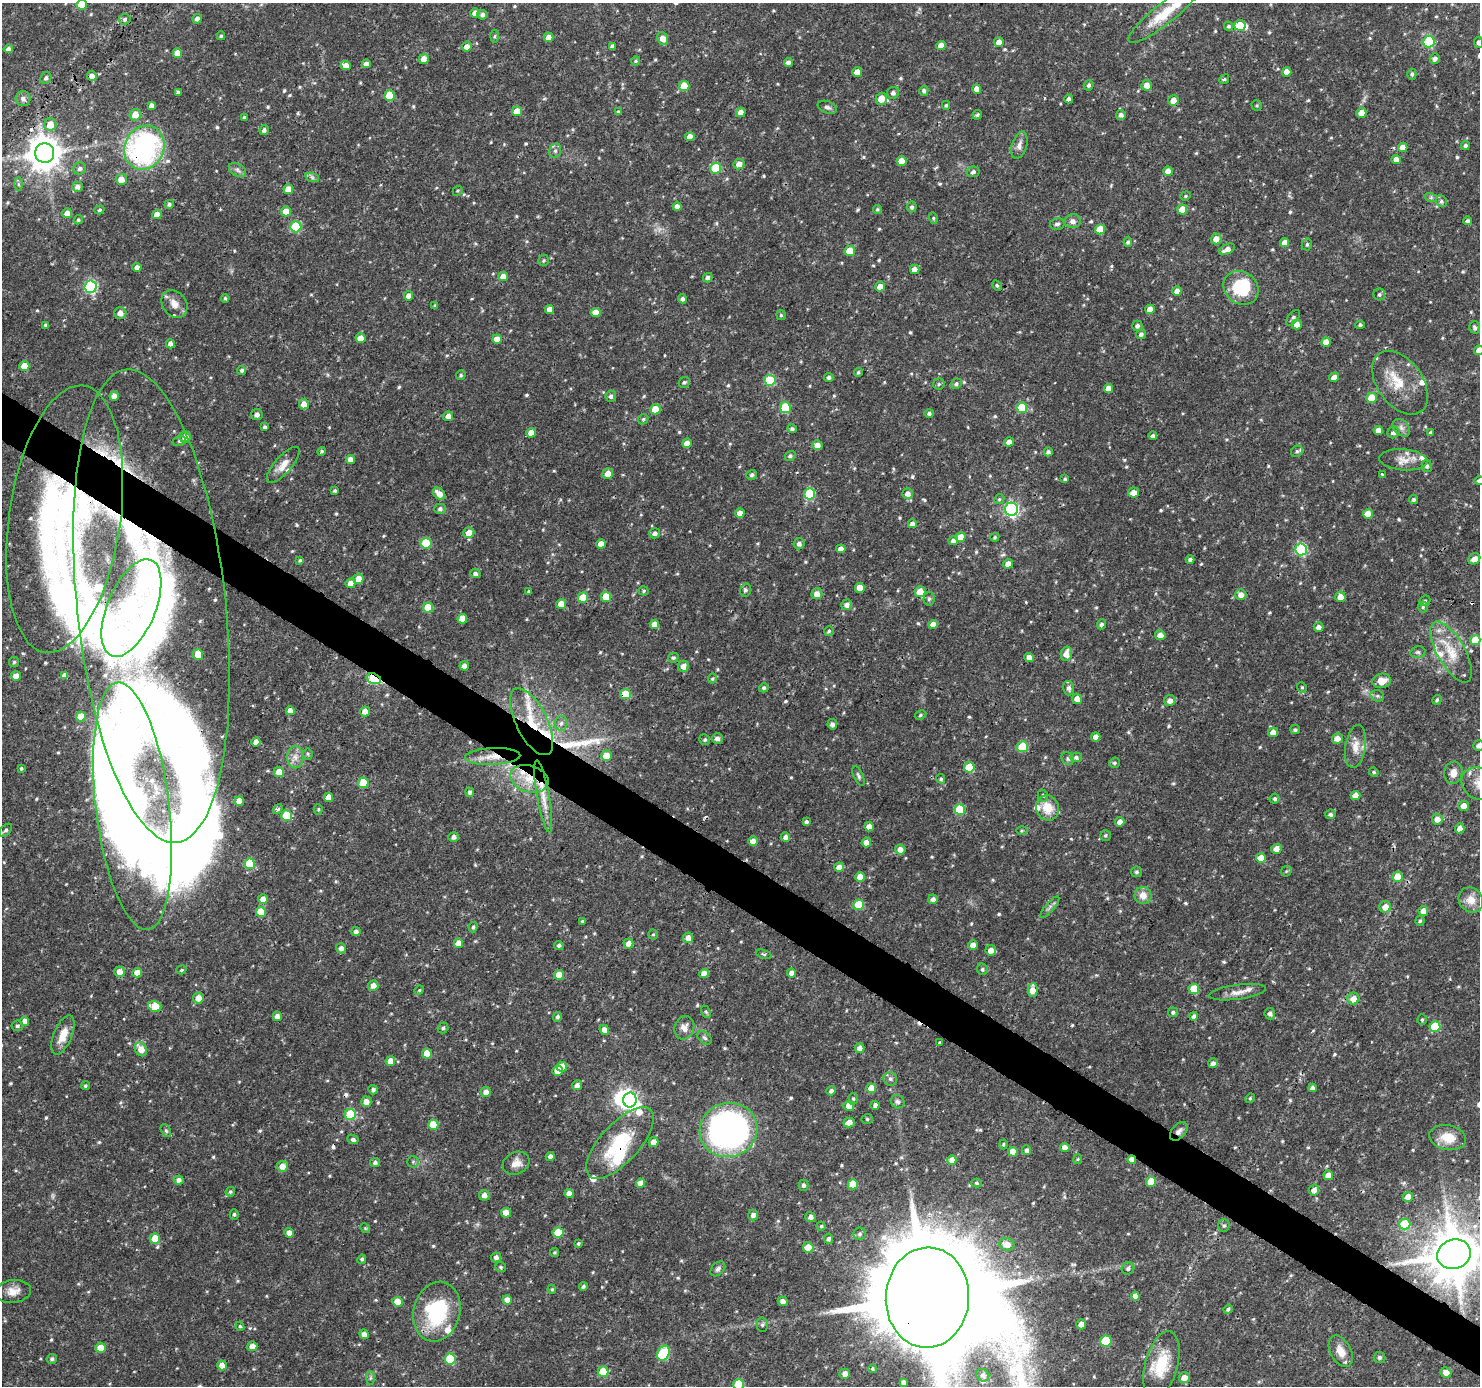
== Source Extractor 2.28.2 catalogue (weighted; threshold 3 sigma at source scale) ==
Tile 6 of 4 x 4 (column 2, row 2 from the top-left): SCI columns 1483-2960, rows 2958-4341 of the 5923 x 5981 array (HDU 1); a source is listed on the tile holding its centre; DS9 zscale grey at full resolution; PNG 1482 x 1388 px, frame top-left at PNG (2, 3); each listed source drawn as its Kron ellipse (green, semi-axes under 4 px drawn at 4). Shown black and unused: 4% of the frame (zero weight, under 3 of 4 exposures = <1% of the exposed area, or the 3 px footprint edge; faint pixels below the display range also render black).
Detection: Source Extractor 2.28.2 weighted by HDU 2 'WHT'; one run over the whole footprint, this tile lists its part. Background 0.0337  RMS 0.0023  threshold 0.0102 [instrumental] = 3 sigma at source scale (4.5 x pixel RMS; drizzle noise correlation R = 1.50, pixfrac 1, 0.0396/0.0396 arcsec/px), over >= 5 px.
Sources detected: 664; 1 too faint to see at this stretch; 4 inside a brighter object's white glare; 8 cosmic-ray / hot-pixel residue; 1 long thin detection or spike segment (spike, bleed or trail) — neither listed nor drawn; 26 inside a brighter listed object's ellipse — not listed separately; of the other 624, all 500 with FLUX_AUTO >= 0.301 (the completeness limit of this list) listed and drawn (124 fainter detections not listed), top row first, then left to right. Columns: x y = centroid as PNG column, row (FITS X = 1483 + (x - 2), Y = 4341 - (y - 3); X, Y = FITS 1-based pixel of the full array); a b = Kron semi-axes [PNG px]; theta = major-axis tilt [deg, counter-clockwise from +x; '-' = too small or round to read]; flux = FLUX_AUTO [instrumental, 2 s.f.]
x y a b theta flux
82 5 5 5 - 6.2
475 13 5 4 - 1.6
1165 13 45 10 38 7.3
482 15 5 5 - 0.71
125 19 6 5 - 0.56
197 19 5 4 - 0.86
1240 25 6 5 - 4.4
1228 26 4 4 - 0.41
221 36 4 4 - 0.35
495 36 6 4 87 0.34
549 37 5 4 - 1.6
663 38 6 5 - 2.2
999 42 5 5 - 1.8
1429 42 6 5 - 18
1478 42 5 4 - 0.78
612 46 4 4 - 0.71
941 46 5 4 - 2.3
467 47 5 5 - 1.6
8 49 5 4 - 0.88
177 53 5 5 - 2.2
1435 58 5 5 - 0.8
424 59 5 5 - 1.7
636 61 4 4 - 0.32
788 63 4 4 - 0.73
366 64 4 4 - 1.3
346 65 5 4 - 1.8
857 72 5 4 - 2.8
1287 72 4 4 - 1.6
1412 74 5 4 - 0.51
92 76 5 4 - 1.9
46 78 6 5 - 0.56
1224 79 5 4 - 0.34
1089 85 5 5 - 0.54
1147 85 5 5 - 1.8
684 86 5 5 - 5.3
977 89 4 4 - 1.8
924 91 5 4 - 0.58
178 92 4 3 - 0.54
893 93 6 6 - 0.73
389 95 5 5 - 6.6
23 99 7 7 - 1
881 99 6 5 - 2.8
1069 99 4 4 - 0.82
1173 100 5 5 - 2
151 105 4 4 - 0.95
946 105 4 4 - 0.31
1257 105 5 5 - 0.32
827 107 10 6 -21 0.78
517 111 5 5 - 3.6
618 112 4 4 - 0.36
741 112 5 4 - 1.7
1361 113 5 5 - 2.3
135 115 6 5 - 2.7
977 115 5 4 - 0.39
1121 115 5 5 - 0.78
244 118 3 3 - 0.46
50 125 6 6 - 2.8
264 130 5 4 - 0.74
690 137 4 4 - 1.7
1019 145 14 7 73 1.2
1465 146 4 4 - 0.58
1403 147 4 4 - 1.8
144 148 22 19 63 47
555 151 7 6 - 0.67
45 153 10 9 - 460
1396 160 4 4 - 1.8
902 161 5 5 - 2.9
739 164 5 5 - 2
80 168 6 6 - 0.65
716 168 5 5 - 9.2
237 170 9 6 -28 0.78
1168 171 4 4 - 2
973 172 6 5 - 0.61
312 177 7 4 -19 0.55
121 179 5 5 - 2.1
18 184 7 4 -89 0.46
77 187 5 5 - 0.93
288 189 5 5 - 2.5
458 191 5 4 - 0.3
1186 196 5 4 - 0.3
1431 198 6 4 -18 0.39
1441 201 6 5 - 0.52
169 204 5 4 - 0.53
677 206 4 4 - 1.1
912 207 5 5 - 0.52
877 209 4 4 - 0.35
99 210 5 4 - 0.38
1182 210 5 5 - 4.1
286 211 5 5 - 2.5
67 213 5 5 - 1.5
157 214 5 4 - 2.2
933 218 6 4 -74 0.32
78 220 5 4 - 0.38
1073 221 8 7 - 1.1
1467 221 4 4 - 0.59
1057 224 7 6 - 0.66
296 227 5 5 - 14
1100 229 5 5 - 4.1
1216 239 5 5 - 1.9
1128 242 5 4 - 0.44
1285 242 4 4 - 1.8
1307 244 6 5 - 0.45
1227 249 8 5 27 1.4
850 251 5 5 - 5
544 260 5 5 - 0.38
137 267 4 4 - 1.4
915 269 5 4 - 1.7
503 276 5 4 - 1.8
708 278 5 4 - 0.68
997 285 6 4 -62 0.38
91 287 6 6 - 29
880 287 5 5 - 1.7
1241 288 18 16 -38 9.6
1177 291 5 4 - 1.7
1379 294 6 6 - 0.49
409 296 4 4 - 1.8
225 298 4 3 - 0.33
682 299 4 4 - 0.68
174 304 15 12 -52 2.1
435 306 4 4 - 0.48
550 309 4 4 - 1.8
1150 309 5 4 - 2
596 312 5 4 - 2.4
120 313 6 5 - 1.6
781 315 5 5 - 0.31
1293 318 9 5 51 0.57
1297 324 5 5 - 1.8
46 325 4 4 - 0.67
1360 325 4 4 - 0.38
1137 326 5 5 - 0.65
1475 327 6 5 - 0.54
1141 334 5 5 - 0.72
361 338 5 5 - 2.1
497 339 5 4 - 3
1326 342 5 4 - 2.8
170 344 4 4 - 1.2
1479 350 5 4 - 1.8
24 366 5 5 - 3.6
242 370 4 4 - 0.54
858 372 4 3 - 0.36
461 375 5 4 - 0.39
829 377 4 4 - 0.64
1334 377 5 4 - 1.6
770 380 5 5 - 12
684 382 6 5 - 0.45
1400 383 36 22 -54 6.6
939 384 5 5 - 0.43
956 384 6 5 - 0.52
1108 389 4 4 - 2.1
114 396 4 4 - 1.7
611 396 5 5 - 0.66
1372 398 5 5 - 5.1
304 404 5 5 - 1.9
785 407 5 5 - 12
1022 408 5 5 - 9.8
655 409 5 5 - 4
929 413 4 4 - 0.51
257 415 6 5 - 0.8
448 416 5 4 - 1.7
643 419 6 4 46 0.32
265 427 3 3 - 0.39
1401 428 10 7 -46 0.97
792 429 5 4 - 0.49
1378 430 4 4 - 1.9
1393 432 6 5 - 0.71
531 433 5 4 - 2
1431 433 4 3 - 0.51
1153 436 4 4 - 0.67
185 437 5 5 - 2
179 441 6 5 - 0.4
1009 442 5 4 - 1.5
687 443 5 5 - 1.6
817 445 5 5 - 1.7
322 451 4 4 - 0.35
1297 451 6 5 - 0.44
1048 452 4 4 - 0.59
790 456 5 4 - 0.54
351 459 4 4 - 1.5
1403 460 24 10 -5 2.7
283 465 23 8 49 2.3
1427 466 6 5 - 0.49
608 474 5 5 - 2.2
1382 474 3 2 - 0.69
752 475 5 5 - 0.51
1065 479 4 4 - 0.32
1479 481 5 4 - 0.59
335 491 3 3 - 0.32
1133 492 5 5 - 1.9
439 494 7 5 -42 2.1
810 494 5 5 - 15
908 494 5 5 - 1.3
999 499 5 4 - 0.33
1414 500 4 4 - 0.46
440 509 6 5 - 0.69
1011 509 6 6 - 44
740 513 4 4 - 1.7
1368 514 5 5 - 2.4
65 519 135 56 82 95
912 524 4 4 - 1
469 533 5 5 - 2
655 533 5 5 - 0.79
960 537 5 5 - 2.4
995 537 4 4 - 0.33
953 541 5 4 - 0.78
426 543 5 5 - 8.3
601 544 5 4 - 2.2
799 544 6 5 - 0.8
841 549 4 4 - 1.7
1301 549 6 6 - 21
1190 559 4 4 - 0.53
1474 559 6 5 - 1.4
300 560 4 3 - 0.32
1008 564 5 4 - 1.9
475 574 5 4 - 0.6
358 579 5 5 - 2.2
351 583 5 4 - 1.8
860 588 5 5 - 2.7
745 590 6 5 - 0.54
529 591 4 3 - 0.38
644 591 5 4 - 0.34
920 592 5 5 - 3.6
817 594 5 5 - 1.7
1241 595 5 5 - 1.6
606 597 5 5 - 5.3
1340 597 5 5 - 2.2
583 598 5 5 - 5
929 599 7 5 86 0.49
1425 601 6 5 - 0.36
561 604 5 5 - 3.3
847 605 6 5 - 1
151 606 238 74 -84 120
428 607 5 5 - 6
1423 607 5 5 - 0.38
131 608 52 24 67 15
462 619 5 5 - 3.7
654 624 4 4 - 2.1
933 624 5 4 - 1.9
1101 624 5 4 - 0.56
1319 627 5 4 - 1
829 631 5 5 - 0.34
1160 635 5 5 - 1.7
1475 640 5 5 - 5
1418 652 7 5 11 0.57
1451 652 34 14 -61 6.6
198 654 5 5 - 4.5
1066 654 7 5 76 2.1
1029 657 5 4 - 1.8
673 658 5 4 - 0.41
14 662 5 5 - 0.37
464 666 5 4 - 0.96
683 666 5 5 - 1.5
65 675 4 4 - 1
16 676 5 5 - 1.9
374 679 7 5 -19 9.9
712 679 5 4 - 0.3
1382 681 9 7 11 2.6
1302 687 5 4 - 0.31
764 688 4 4 - 0.43
1069 688 7 5 -76 0.81
625 694 5 5 - 5.4
1377 696 7 5 -20 0.5
1077 699 5 5 - 1.7
1437 700 5 4 - 0.37
1170 701 6 5 - 1.4
290 711 4 4 - 1.6
365 711 5 5 - 1.8
920 715 6 4 29 0.34
81 717 5 5 - 4.9
532 722 36 15 -63 9
561 723 7 6 - 0.72
832 724 5 4 - 0.82
1295 730 5 4 - 0.45
1273 732 5 5 - 2
1096 737 4 4 - 1.7
717 738 5 5 - 1.1
1337 739 5 5 - 1.9
705 740 5 5 - 0.4
256 742 4 4 - 1.8
1479 745 5 5 - 0.84
1355 746 22 10 82 2.7
1022 747 5 5 - 7.4
308 754 5 5 - 0.36
493 756 27 8 2 3.7
606 756 5 5 - 3.4
295 757 11 8 -89 1.4
1076 757 5 5 - 0.52
1067 759 7 5 -54 0.47
1114 763 5 5 - 0.38
969 767 5 5 - 7.3
21 768 4 4 - 0.36
279 772 5 5 - 2
1374 772 5 4 - 0.32
1453 773 11 9 77 1.8
858 776 10 4 -65 0.51
529 779 19 13 -16 5.3
941 779 5 4 - 0.44
363 783 5 5 - 6.3
1479 784 18 15 -34 3.3
470 792 4 4 - 0.56
1043 796 6 5 - 0.41
1355 796 5 4 - 2.3
328 797 4 4 - 1.9
543 797 37 6 -80 3.4
1275 799 5 5 - 0.55
239 801 5 4 - 2.3
132 806 124 37 -83 460
1464 806 5 5 - 2
1047 808 13 11 -67 4.1
278 809 5 4 - 0.7
318 809 5 4 - 0.33
960 809 5 5 - 9.4
1330 814 5 5 - 0.63
287 815 5 5 - 8.7
1437 819 5 5 - 1.9
806 822 4 4 - 0.55
1120 822 4 4 - 1.8
869 827 5 4 - 2.3
1460 828 5 5 - 1.6
5 830 8 5 44 0.52
1022 831 6 4 1 0.32
1105 835 5 5 - 0.36
454 837 5 5 - 0.9
785 837 5 4 - 0.9
753 841 5 5 - 1.8
866 842 5 4 - 1.8
900 849 5 5 - 1.7
1276 849 5 5 - 1.8
1261 858 5 5 - 4.1
250 864 5 5 - 9.4
839 867 5 4 - 1.9
1286 871 6 5 - 0.32
1136 872 5 5 - 0.44
860 877 5 5 - 2.5
1398 877 5 5 - 5.1
1143 895 8 8 - 2.1
263 899 5 5 - 1.6
933 899 5 4 - 1
1471 900 13 11 -50 2.6
859 905 5 5 - 9.1
1050 907 14 2 49 0.52
1385 907 6 6 - 1.9
1423 911 5 5 - 1.6
261 912 5 5 - 6.1
583 921 4 3 - 0.32
1420 921 5 4 - 0.4
473 927 5 4 - 0.42
356 931 4 4 - 0.78
653 934 5 4 - 0.3
688 938 5 5 - 1.9
458 943 5 4 - 2.1
628 944 5 5 - 1.5
559 945 5 4 - 0.51
973 945 4 4 - 1.8
341 948 5 5 - 0.97
991 950 5 5 - 1.5
764 954 8 4 -21 0.35
982 969 6 5 - 0.45
181 970 5 4 - 0.33
120 972 5 5 - 2.1
137 973 5 4 - 1.7
791 973 4 4 - 1.4
704 974 5 4 - 2.3
559 975 5 5 - 4.4
373 986 5 5 - 1.6
1194 989 5 5 - 7
419 990 5 4 - 0.3
1033 990 6 5 - 2.3
1237 992 29 7 8 2.1
198 998 5 5 - 2
1353 999 6 6 - 2.5
155 1006 6 5 - 6.2
706 1012 6 4 -63 0.34
1173 1012 5 5 - 0.59
1270 1014 5 5 - 0.9
277 1016 5 4 - 1.3
1194 1016 4 4 - 0.85
557 1017 5 4 - 0.51
1422 1020 5 4 - 0.33
25 1021 4 4 - 1.7
17 1026 6 5 - 0.49
1435 1026 5 5 - 8.5
443 1028 5 5 - 0.49
684 1028 12 9 71 1.5
604 1030 5 4 - 1.6
63 1035 21 9 68 3.5
704 1038 8 5 -39 0.55
940 1042 3 3 - 0.35
860 1048 5 5 - 1.2
141 1049 7 5 -56 2.5
427 1053 5 5 - 4.3
390 1061 5 4 - 1.9
1213 1063 5 4 - 0.78
562 1067 5 5 - 3.1
557 1071 5 5 - 3
890 1079 7 6 - 0.63
577 1085 5 4 - 0.97
85 1086 4 4 - 0.35
871 1088 5 4 - 3.5
1313 1088 4 4 - 1
373 1090 5 5 - 0.6
831 1091 5 4 - 0.72
486 1092 5 5 - 1.8
1250 1098 5 4 - 0.31
853 1099 6 4 -87 0.39
630 1100 7 6 - 77
366 1102 5 5 - 1.7
898 1102 7 6 - 0.67
875 1105 4 4 - 0.82
849 1106 5 5 - 2.3
350 1115 5 5 - 15
867 1119 5 5 - 0.41
849 1123 6 5 - 1.8
433 1125 5 5 - 4.8
166 1130 7 4 -62 0.43
728 1130 29 27 17 100
1179 1131 11 6 48 0.97
1448 1137 19 12 -12 4.3
353 1139 6 4 -26 0.58
653 1142 5 4 - 1.6
620 1143 45 19 47 13
1003 1144 5 4 - 0.37
1065 1147 5 4 - 1.7
1027 1150 5 4 - 0.66
1013 1152 5 4 - 2.7
550 1156 4 4 - 0.97
1078 1159 5 4 - 0.32
952 1160 5 4 - 1.7
1132 1160 4 4 - 2.1
413 1162 6 5 - 0.39
375 1163 5 4 - 0.66
516 1163 14 11 26 2.1
282 1166 5 5 - 1.9
1328 1175 5 5 - 1.8
179 1180 5 4 - 1
1151 1182 5 5 - 4.6
641 1183 4 4 - 2
976 1183 5 4 - 0.32
853 1184 5 5 - 4.7
803 1185 5 5 - 0.7
1314 1190 5 5 - 1.3
230 1192 5 4 - 0.37
569 1193 4 4 - 1.4
484 1195 5 5 - 1.1
1408 1197 5 5 - 1.8
506 1213 5 4 - 2.1
234 1214 5 4 - 0.39
753 1215 5 5 - 0.97
810 1217 5 5 - 1
1405 1224 6 5 - 8.1
1224 1225 6 5 - 0.44
821 1226 4 4 - 0.35
365 1228 5 4 - 0.3
558 1232 5 5 - 5.9
289 1233 5 4 - 1.7
859 1234 6 6 - 0.55
155 1238 5 5 - 3.9
828 1239 5 4 - 0.62
578 1243 4 4 - 0.34
1007 1244 7 6 - 2.3
808 1247 5 5 - 3.4
554 1252 4 4 - 0.32
1454 1254 17 14 19 1200
496 1257 5 5 - 0.8
362 1259 5 4 - 0.42
501 1267 5 5 - 0.45
1128 1268 6 6 - 0.58
718 1269 8 6 46 0.66
583 1286 4 4 - 0.49
552 1289 4 4 - 0.3
13 1291 18 11 7 2.4
1135 1296 4 4 - 1.7
927 1298 50 42 86 10000
507 1300 5 4 - 1.8
783 1301 5 4 - 1.1
397 1302 5 5 - 3.3
1228 1309 5 4 - 0.5
437 1312 30 23 75 19
1081 1324 5 5 - 1.7
762 1325 7 5 90 0.45
240 1326 5 4 - 0.32
364 1334 5 4 - 1.1
1106 1341 5 5 - 8.6
252 1346 5 5 - 1.7
101 1348 5 5 - 4.2
1341 1351 17 10 -62 2.8
664 1353 8 5 63 17
1379 1357 6 5 - 0.55
52 1359 5 5 - 0.51
450 1359 5 5 - 13
222 1365 5 5 - 1.9
1161 1365 34 16 75 8.3
872 1369 4 4 - 0.37
603 1372 5 5 - 7.2
1446 1372 5 5 - 1.8
845 1374 5 5 - 1.6
983 1375 7 6 - 0.58
370 1378 7 4 88 0.49
1184 1378 5 5 - 1.9
903 1382 4 3 - 0.61
739 1384 5 5 - 11
Overlapping masked pixels (flux is a lower limit): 16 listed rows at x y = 144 148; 45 153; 65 519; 151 606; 374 679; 625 694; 532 722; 493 756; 529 779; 543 797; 132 806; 1179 1131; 620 1143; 1132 1160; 1454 1254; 927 1298
Isophote crosses this tile's border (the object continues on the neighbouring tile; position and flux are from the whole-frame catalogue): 9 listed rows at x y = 82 5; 1478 42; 1479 350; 1479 481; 1479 745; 1479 784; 1454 1254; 927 1298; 739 1384